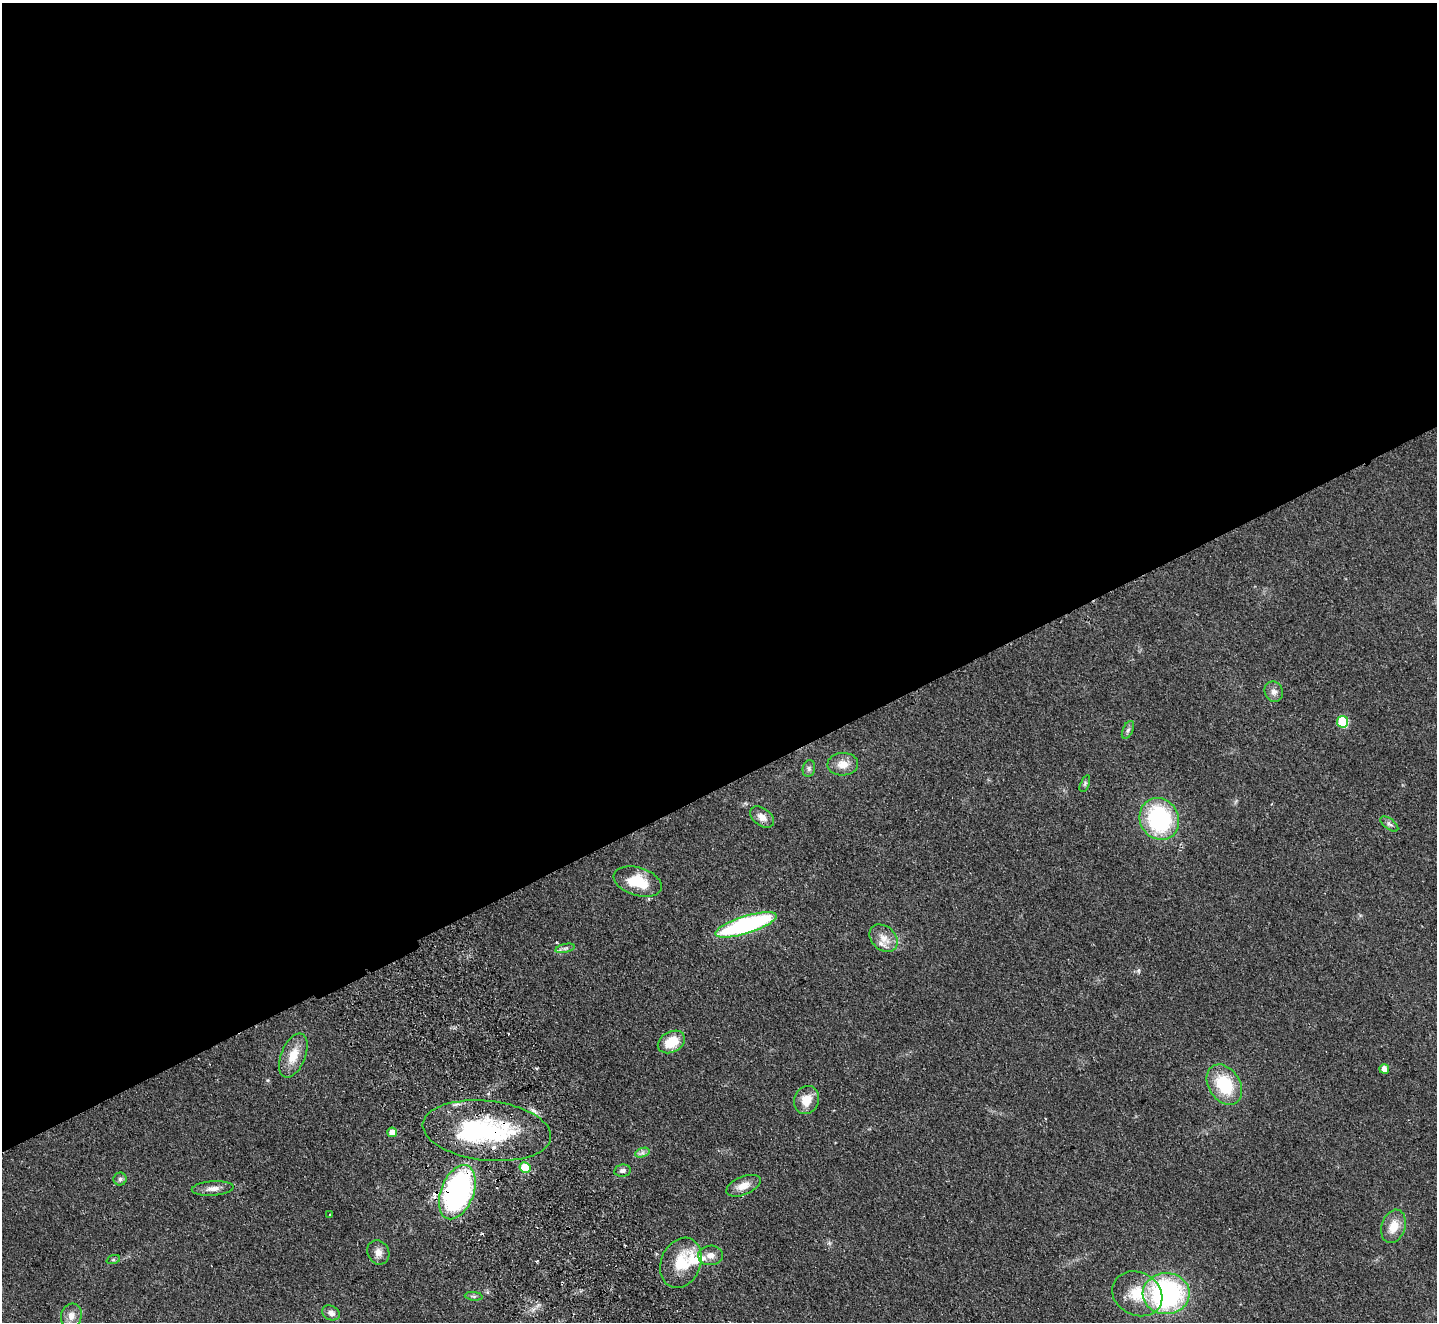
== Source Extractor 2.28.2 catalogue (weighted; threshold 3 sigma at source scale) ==
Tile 2 of 4 x 4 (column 2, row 1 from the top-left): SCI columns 1487-2921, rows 4284-5603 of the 5845 x 5791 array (HDU 1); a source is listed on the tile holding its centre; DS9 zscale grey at full resolution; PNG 1439 x 1324 px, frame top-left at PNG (2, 3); each listed source drawn as its Kron ellipse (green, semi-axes under 4 px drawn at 4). Shown black and unused: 60% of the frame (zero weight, under 2 of 3 exposures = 3% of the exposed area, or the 3 px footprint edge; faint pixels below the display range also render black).
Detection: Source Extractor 2.28.2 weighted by HDU 2 'WHT'; one run over the whole footprint, this tile lists its part. Background 0.102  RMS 0.0081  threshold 0.0365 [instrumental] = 3 sigma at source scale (4.5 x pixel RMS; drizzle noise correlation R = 1.50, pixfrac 1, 0.05/0.05 arcsec/px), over >= 5 px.
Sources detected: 47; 1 inside a brighter object's white glare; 6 cosmic-ray / hot-pixel residue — neither listed nor drawn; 2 inside a brighter listed object's ellipse — not listed separately; the other 38 listed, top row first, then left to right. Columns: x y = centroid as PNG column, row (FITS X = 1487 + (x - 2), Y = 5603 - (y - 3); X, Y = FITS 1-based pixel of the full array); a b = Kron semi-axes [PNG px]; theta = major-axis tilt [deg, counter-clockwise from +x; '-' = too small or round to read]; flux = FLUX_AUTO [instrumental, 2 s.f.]
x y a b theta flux
1274 692 10 9 - 4
1343 722 6 5 - 47
1128 730 9 5 64 2.1
843 764 15 11 2 9.4
809 768 8 6 77 2.2
1085 784 9 4 68 1.6
762 817 13 8 -37 6.5
1159 819 21 19 -61 88
1389 824 10 5 -37 2.3
638 882 25 14 -17 25
746 925 32 8 17 130
883 938 16 12 -41 8.3
565 948 10 4 13 1.9
671 1042 14 10 28 19
293 1056 23 12 68 15
1384 1069 5 4 - 6.4
1224 1085 22 15 -57 38
806 1100 14 12 66 13
487 1131 64 30 -6 100
392 1132 5 4 - 6.4
642 1153 7 4 18 2.2
525 1168 5 5 - 30
622 1171 8 6 9 2.5
120 1179 6 6 - 2
743 1186 18 9 22 8.4
213 1189 21 7 4 5.8
457 1192 28 16 68 210
330 1215 3 2 - 1
1393 1226 17 11 72 12
378 1252 12 10 -63 5.4
711 1255 12 10 3 5.6
113 1260 7 4 18 1.1
681 1263 26 20 68 27
1137 1294 26 21 -26 25
1166 1294 23 20 2 140
474 1296 9 3 -5 1.5
331 1313 9 7 -24 4
71 1316 12 10 72 6.9
Overlapping masked pixels (flux is a lower limit): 2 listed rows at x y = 487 1131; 457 1192